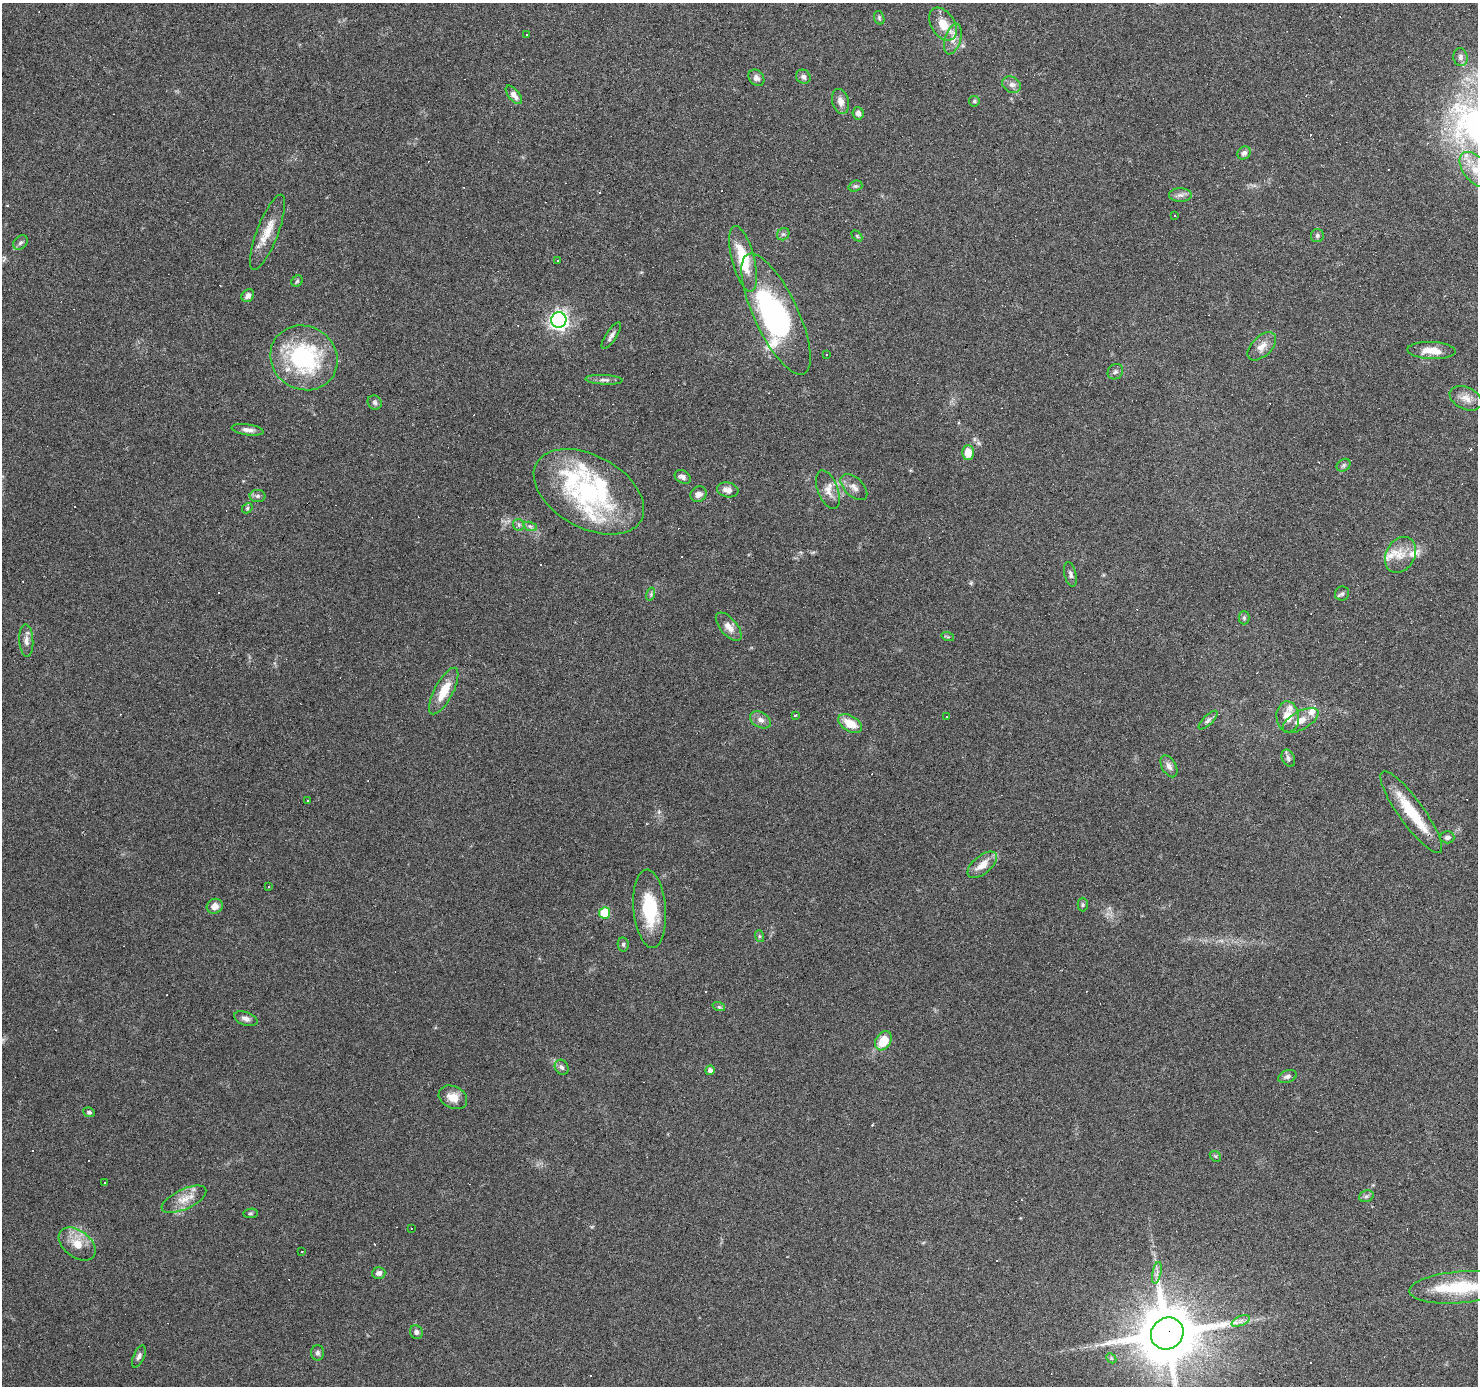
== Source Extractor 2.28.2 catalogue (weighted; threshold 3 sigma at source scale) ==
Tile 10 of 4 x 4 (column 2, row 3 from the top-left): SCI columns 1477-2952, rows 1567-2950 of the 5908 x 5969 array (HDU 1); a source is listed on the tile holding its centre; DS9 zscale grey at full resolution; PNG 1480 x 1388 px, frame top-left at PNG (2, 3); each listed source drawn as its Kron ellipse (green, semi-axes under 4 px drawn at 4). Shown black and unused: <1% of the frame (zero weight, under 3 of 6 exposures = <1% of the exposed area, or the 3 px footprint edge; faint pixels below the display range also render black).
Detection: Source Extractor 2.28.2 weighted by HDU 2 'WHT'; one run over the whole footprint, this tile lists its part. Background 0.075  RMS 0.0042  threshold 0.017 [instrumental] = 3 sigma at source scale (4.09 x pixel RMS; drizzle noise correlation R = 1.36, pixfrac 0.8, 0.0396/0.0396 arcsec/px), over >= 5 px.
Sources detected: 177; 4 inside a brighter object's white glare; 58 cosmic-ray / hot-pixel residue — neither listed nor drawn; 11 inside a brighter listed object's ellipse — not listed separately; the other 104 listed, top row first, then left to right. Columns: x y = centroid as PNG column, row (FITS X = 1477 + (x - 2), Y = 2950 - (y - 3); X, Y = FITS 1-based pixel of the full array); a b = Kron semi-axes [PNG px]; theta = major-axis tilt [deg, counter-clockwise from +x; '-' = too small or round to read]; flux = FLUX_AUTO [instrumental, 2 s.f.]
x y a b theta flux
879 18 7 5 -72 0.65
943 24 18 11 -57 6.6
527 34 3 3 - 0.85
953 39 16 8 73 3.2
1460 57 9 7 -80 1.6
803 77 7 6 - 1.2
756 78 9 7 -49 1.6
1012 85 10 7 -33 1.9
514 95 11 5 -51 2.5
841 101 13 8 -74 2.7
974 101 5 5 - 0.63
858 113 6 5 - 1.7
1244 153 7 6 - 1.4
1475 170 20 12 -52 7.8
855 186 7 5 19 0.83
1180 195 11 7 0 1.7
1174 215 3 3 - 0.52
267 232 40 10 69 7.5
783 234 7 5 42 0.82
857 236 6 4 -46 0.51
1317 236 6 6 - 0.88
20 243 8 6 45 1.1
743 259 34 11 -75 16
557 260 2 2 - 0.24
297 281 6 5 - 0.61
248 296 7 5 50 1.7
776 314 66 22 -65 45
559 320 8 7 - 130
611 336 15 5 57 1.6
1262 346 17 10 44 3.8
1431 350 24 8 -2 5.8
827 354 3 2 - 0.57
304 358 34 31 -32 47
1115 372 8 7 - 1.2
604 380 19 5 -3 1.6
1466 398 17 11 -25 3.7
375 402 7 6 - 1.1
248 430 16 5 -8 2.1
968 452 7 6 - 5.4
1344 465 7 5 35 0.84
683 477 8 6 -32 1.4
854 487 16 9 -44 2.7
728 490 11 7 -9 2.7
828 490 20 10 -69 3.8
589 492 60 36 -29 54
698 494 8 7 - 2
257 496 8 6 0 1.1
247 508 6 4 49 0.61
519 525 6 5 - 0.85
530 526 7 4 -19 0.86
1400 555 19 14 60 5.7
1070 574 12 6 -76 1.3
651 594 7 4 73 0.65
1342 594 7 6 - 0.97
1244 618 6 5 - 0.83
729 627 17 8 -49 3.4
948 637 6 4 -18 0.55
26 640 16 7 -87 2.3
444 691 26 9 62 8.2
795 716 3 3 - 0.81
947 717 3 3 - 0.72
1288 717 15 11 -85 6.1
760 720 11 7 -29 2.1
1208 720 12 5 44 1.2
1300 721 20 9 29 4.2
850 723 13 7 -32 6.7
1288 758 9 6 -65 1.2
1169 766 12 7 -61 2
307 801 3 2 - 0.35
1411 812 49 12 -54 16
1447 837 7 6 - 1.3
982 865 17 9 39 4.7
269 887 3 2 - 0.39
1083 905 7 5 90 0.66
215 906 8 7 - 2.7
650 909 39 16 -85 19
605 913 5 5 - 15
759 936 6 4 -71 0.56
623 944 7 5 -79 0.8
719 1007 6 4 -18 0.6
246 1019 12 6 -19 1.7
883 1041 10 7 59 8.2
562 1067 8 6 -57 1.1
710 1070 5 4 - 1.6
1287 1077 9 6 21 1.2
453 1097 15 11 -25 4.6
89 1112 6 5 - 0.68
1215 1156 6 4 -43 0.58
105 1183 3 3 - 0.97
1366 1196 7 5 20 0.89
184 1199 24 10 25 5.3
251 1213 7 4 7 0.59
411 1228 3 3 - 1
77 1244 21 13 -38 6.5
301 1252 3 2 - 0.32
379 1273 7 6 - 1.6
1157 1273 11 3 79 1.3
1460 1287 50 16 4 21
1241 1321 10 5 23 1.6
416 1332 7 6 - 1.3
1167 1334 17 15 37 3000
317 1353 7 6 - 0.98
139 1357 12 5 65 1.3
1111 1358 6 4 -46 0.57
Overlapping masked pixels (flux is a lower limit): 1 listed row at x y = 1167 1334
Isophote crosses this tile's border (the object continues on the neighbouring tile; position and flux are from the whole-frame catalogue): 3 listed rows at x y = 1475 170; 1460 1287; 1167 1334